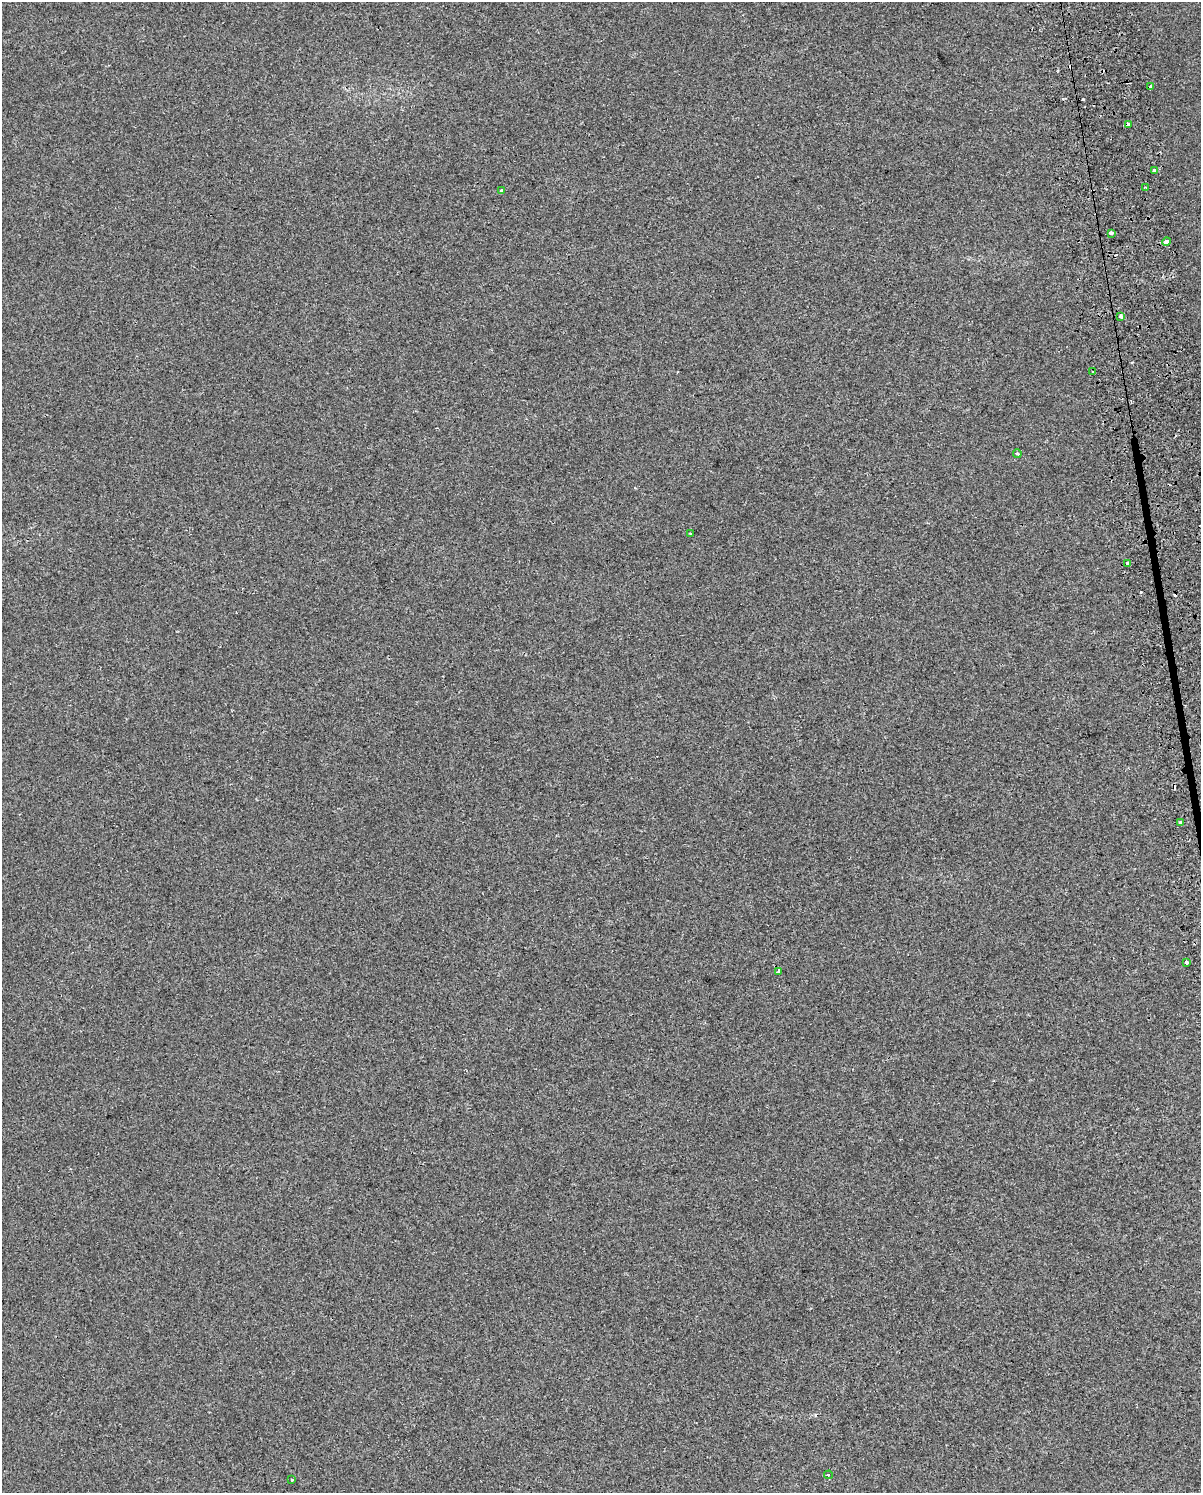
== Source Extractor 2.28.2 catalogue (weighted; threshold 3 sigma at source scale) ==
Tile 6 of 4 x 3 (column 2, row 2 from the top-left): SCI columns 1239-2437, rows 1546-3036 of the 4875 x 4627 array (HDU 1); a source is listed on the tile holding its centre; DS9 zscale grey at full resolution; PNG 1203 x 1495 px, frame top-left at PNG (2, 2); each listed source drawn as its Kron ellipse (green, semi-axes under 4 px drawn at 4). Shown black and unused: <1% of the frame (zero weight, under 2 of 3 exposures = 3% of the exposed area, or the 3 px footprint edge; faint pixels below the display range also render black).
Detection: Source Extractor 2.28.2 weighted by HDU 2 'WHT'; one run over the whole footprint, this tile lists its part. Background 0.00321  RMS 0.0041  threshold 0.0183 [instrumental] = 3 sigma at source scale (4.5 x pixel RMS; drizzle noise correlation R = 1.50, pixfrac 1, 0.0396/0.0396 arcsec/px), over >= 5 px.
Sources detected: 26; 9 cosmic-ray / hot-pixel residue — neither listed nor drawn; the other 17 listed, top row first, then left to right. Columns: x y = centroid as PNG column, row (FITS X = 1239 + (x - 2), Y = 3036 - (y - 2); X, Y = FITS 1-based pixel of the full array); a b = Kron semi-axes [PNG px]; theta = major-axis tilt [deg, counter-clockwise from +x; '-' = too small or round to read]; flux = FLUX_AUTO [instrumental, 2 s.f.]
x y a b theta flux
1151 87 3 3 - 2.7
1128 124 4 3 - 2.9
1154 171 3 3 - 8.3
1146 187 3 2 - 0.41
501 190 4 3 - 0.9
1111 233 3 3 - 4.4
1166 242 4 4 - 16
1121 316 3 3 - 1.2
1093 372 3 3 - 14
1017 454 4 4 - 0.58
690 533 3 2 - 0.42
1127 563 3 3 - 0.7
1180 823 3 3 - 13
1186 963 4 3 - 3.5
778 972 3 3 - 0.96
828 1475 4 3 - 0.96
292 1479 3 3 - 1.8
Overlapping masked pixels (flux is a lower limit): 1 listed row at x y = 1128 124